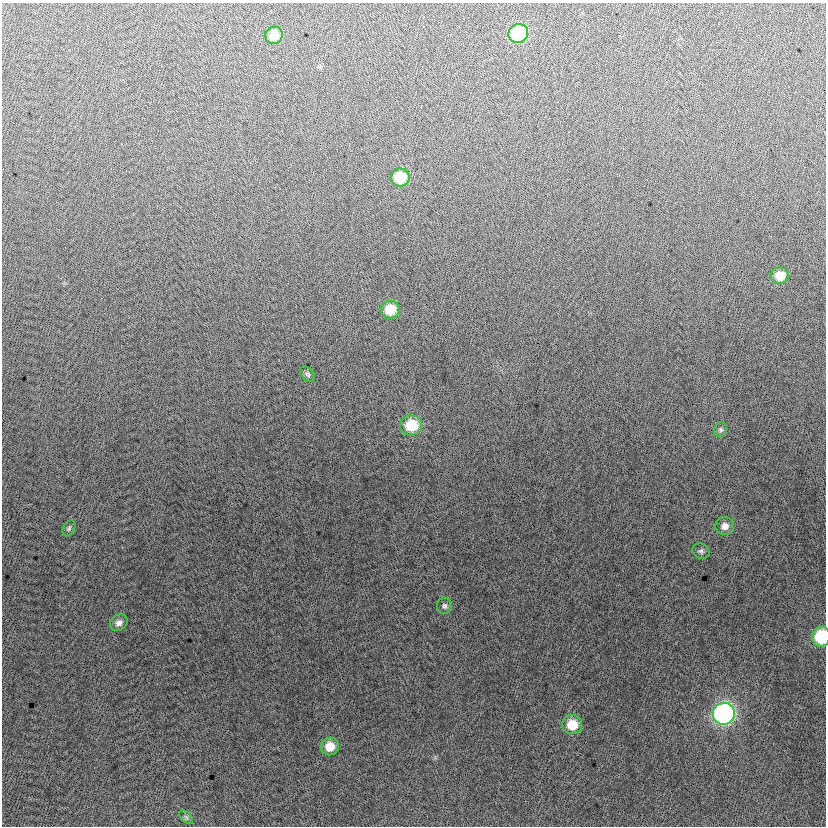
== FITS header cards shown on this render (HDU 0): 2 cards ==
NAXIS1  =                  824
NAXIS2  =                  824

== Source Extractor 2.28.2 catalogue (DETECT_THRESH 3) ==
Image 824 x 824 px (HDU 0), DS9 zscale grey, 1 PNG px = 1 image px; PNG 828 x 828 px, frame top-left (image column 1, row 824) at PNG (2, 3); each listed source drawn as its Kron ellipse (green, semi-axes under 4 px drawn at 4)
Background -6.84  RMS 13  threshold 37.9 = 3 sigma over >= 5 px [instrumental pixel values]
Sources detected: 18; all 18 listed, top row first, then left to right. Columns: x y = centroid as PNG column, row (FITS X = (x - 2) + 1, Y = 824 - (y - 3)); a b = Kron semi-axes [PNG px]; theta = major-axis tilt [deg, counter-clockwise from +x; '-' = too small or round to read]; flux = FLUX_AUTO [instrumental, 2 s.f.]
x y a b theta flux
518 34 10 9 - 61000
274 35 9 8 - 13000
400 177 9 9 - 27000
780 276 9 8 - 13000
390 310 9 9 - 20000
307 374 9 6 -49 2100
411 425 11 10 - 27000
721 430 8 6 80 2200
725 526 9 9 - 5500
69 528 8 5 60 1800
701 551 9 7 -19 2400
444 606 8 7 - 2500
119 623 9 7 34 4200
821 637 10 9 - 45000
724 714 11 10 - 280000
572 725 10 9 - 20000
330 746 9 8 - 13000
186 817 8 5 -45 2100
At the frame edge (FLAGS 8, measured only in part): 1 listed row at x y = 821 637